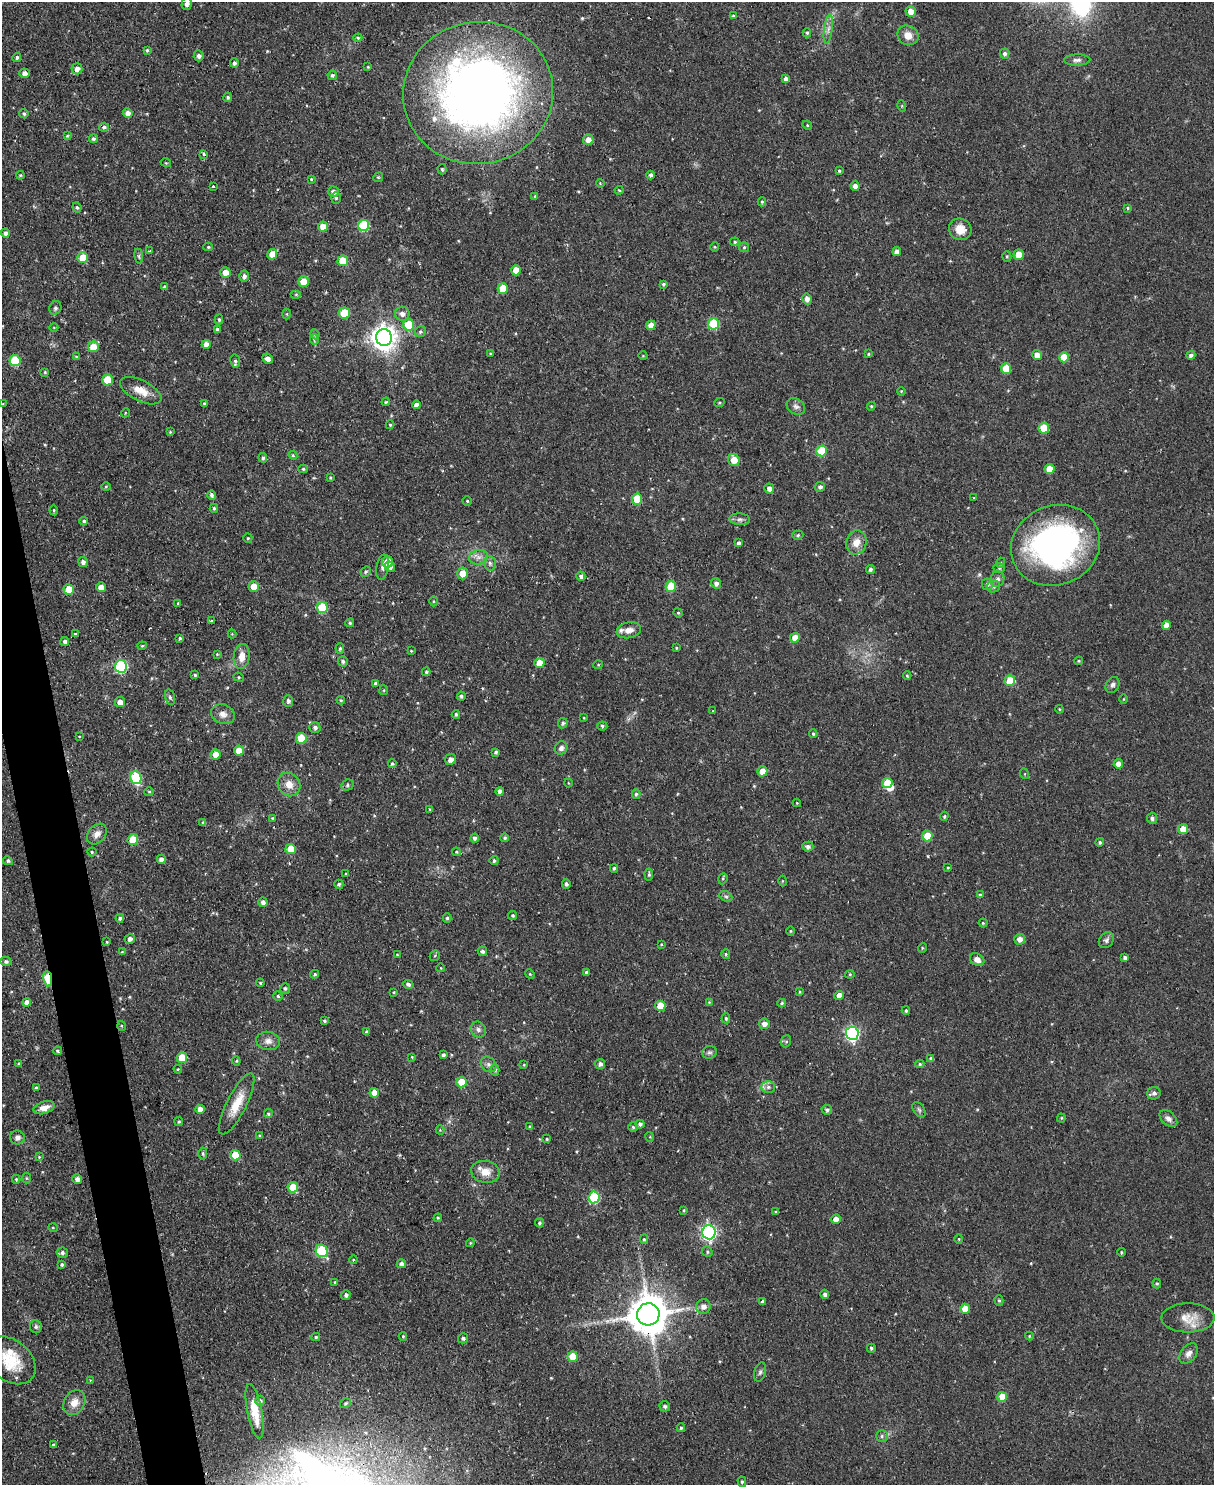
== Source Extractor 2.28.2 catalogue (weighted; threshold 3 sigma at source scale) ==
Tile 7 of 4 x 3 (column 3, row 2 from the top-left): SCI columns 2430-3641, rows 1621-3103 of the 4854 x 4838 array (HDU 1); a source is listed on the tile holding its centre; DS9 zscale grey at full resolution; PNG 1216 x 1487 px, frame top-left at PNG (2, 2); each listed source drawn as its Kron ellipse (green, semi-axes under 4 px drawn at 4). Shown black and unused: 3% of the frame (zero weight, under 2 of 3 exposures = <1% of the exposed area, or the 3 px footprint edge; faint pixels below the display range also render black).
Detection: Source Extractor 2.28.2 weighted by HDU 2 'WHT'; one run over the whole footprint, this tile lists its part. Background 0.123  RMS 0.0083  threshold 0.0374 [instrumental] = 3 sigma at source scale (4.5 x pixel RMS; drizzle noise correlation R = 1.50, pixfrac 1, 0.05/0.05 arcsec/px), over >= 5 px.
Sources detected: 399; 1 inside a brighter object's white glare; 1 cosmic-ray / hot-pixel residue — neither listed nor drawn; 5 inside a brighter listed object's ellipse — not listed separately; the other 392 listed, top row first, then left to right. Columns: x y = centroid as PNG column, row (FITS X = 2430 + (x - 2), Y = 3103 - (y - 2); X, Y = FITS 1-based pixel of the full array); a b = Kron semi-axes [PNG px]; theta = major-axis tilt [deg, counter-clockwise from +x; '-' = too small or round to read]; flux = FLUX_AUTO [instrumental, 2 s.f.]
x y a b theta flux
187 4 6 5 - 3.3
911 11 5 5 - 7
733 16 4 3 - 0.92
828 29 15 4 82 4
807 33 4 4 - 1.1
908 35 11 9 -30 8.4
358 38 4 4 - 1.1
147 50 4 3 - 1.3
1005 54 5 4 - 2.2
199 56 5 5 - 2.5
17 57 5 4 - 1.5
1077 60 13 5 1 2.9
234 63 4 4 - 2.1
368 67 4 4 - 0.82
77 69 5 5 - 3.8
25 73 5 4 - 3.8
332 75 5 4 - 1.8
786 79 4 4 - 3.7
478 93 75 71 12 600
228 97 5 4 - 1.4
902 106 6 3 -73 0.8
128 113 5 4 - 4.7
24 114 5 4 - 1.3
807 125 5 4 - 0.83
104 127 5 4 - 1.6
67 136 4 3 - 0.84
93 139 4 4 - 1.5
588 140 5 5 - 5.8
204 154 3 3 - 2.4
166 163 5 3 - 0.7
442 169 5 4 - 1.2
839 171 3 3 - 1.1
20 175 4 3 - 0.83
651 175 4 3 - 2.4
378 177 5 4 - 1.2
311 179 4 4 - 0.77
600 183 4 3 - 0.74
213 186 3 3 - 1.2
855 186 5 4 - 3.7
619 190 4 4 - 0.95
333 192 5 5 - 4.6
535 196 4 3 - 0.8
336 198 6 5 - 1.5
762 202 4 4 - 1.1
77 207 5 3 - 1.2
1128 208 4 4 - 0.92
364 225 6 5 - 54
323 227 5 5 - 8.5
960 229 11 10 - 9.6
5 233 4 4 - 2.7
735 242 5 4 - 1.1
208 247 4 4 - 1.1
714 247 5 3 - 0.83
744 247 5 4 - 1.1
150 251 3 3 - 0.9
897 252 4 4 - 3.6
272 254 5 5 - 10
1019 255 5 5 - 12
139 256 7 4 -82 1.5
1007 256 5 4 - 1
83 258 5 5 - 18
343 261 5 5 - 21
516 270 5 5 - 10
225 272 5 5 - 7.3
244 276 5 5 - 2.8
303 281 5 5 - 11
663 284 4 3 - 1.2
165 287 4 4 - 1.9
503 288 5 5 - 18
296 294 5 3 - 0.88
807 299 5 4 - 3.4
55 308 7 6 - 2
344 313 6 5 - 24
287 314 5 3 - 0.84
402 314 7 7 - 4
219 319 5 4 - 1.4
713 324 6 5 - 43
408 325 6 5 - 21
651 325 5 4 - 6.3
54 327 4 3 - 0.62
217 329 4 4 - 2.3
420 332 6 5 - 1.5
315 334 5 4 - 1.3
384 338 8 8 - 770
314 340 5 4 - 1.3
206 344 4 4 - 4.4
93 347 5 5 - 14
490 354 3 2 - 0.8
868 354 4 3 - 1.1
1037 355 5 5 - 6
1191 355 4 4 - 2.2
643 356 4 3 - 0.63
76 357 4 3 - 0.92
1064 357 5 5 - 17
268 358 5 4 - 3.8
15 361 5 5 - 38
235 361 7 5 -78 1.9
1006 368 5 5 - 22
45 372 3 3 - 0.97
107 380 5 5 - 25
141 391 22 10 -26 12
901 391 4 3 - 0.71
386 402 4 3 - 0.94
204 403 4 4 - 1.1
719 403 5 3 - 0.88
3 404 3 2 - 0.51
416 405 4 4 - 3.2
796 406 10 7 -33 3.2
871 406 4 4 - 0.96
125 413 5 3 - 0.66
390 425 4 3 - 1.1
1044 428 5 5 - 26
170 432 3 3 - 0.94
821 451 5 5 - 29
293 455 4 4 - 1
263 458 5 4 - 1.6
734 460 6 5 - 11
303 469 4 4 - 1.1
1049 469 5 5 - 13
330 478 4 3 - 0.96
106 487 4 4 - 0.95
820 487 5 5 - 2.4
769 488 5 5 - 4.3
212 495 5 4 - 2.1
974 498 3 2 - 0.49
637 499 5 5 - 28
467 501 4 4 - 1.1
214 508 4 4 - 1.3
54 510 5 3 - 1
740 519 10 6 -4 2.7
84 521 4 4 - 1.3
798 535 6 4 16 1.3
248 538 5 4 - 0.95
856 542 12 10 75 8.3
738 543 4 3 - 2.1
1056 545 45 39 22 240
478 557 9 7 14 4.2
83 562 5 5 - 3
388 562 5 5 - 12
490 563 7 6 - 2.4
1001 563 5 4 - 1.2
383 567 13 6 81 3.3
390 567 5 5 - 2.8
999 568 6 5 - 1.5
870 569 5 4 - 2.4
366 572 5 4 - 1.3
463 573 6 5 - 11
581 576 4 4 - 1.8
997 579 8 7 - 2.8
716 583 5 5 - 2.7
987 584 6 5 - 2.2
254 586 5 5 - 11
671 586 5 5 - 24
993 586 7 6 - 1.8
101 587 5 5 - 6.9
69 589 5 5 - 16
433 601 5 3 - 0.9
178 603 4 4 - 0.88
322 608 5 5 - 41
678 613 5 4 - 0.96
211 621 3 3 - 1.3
350 623 4 4 - 1.4
1166 625 4 4 - 5.1
629 630 12 8 10 6
75 634 4 4 - 0.93
232 634 4 4 - 0.79
180 638 4 3 - 1.2
795 638 5 5 - 9.8
65 642 4 4 - 2.4
142 646 4 4 - 0.94
340 648 5 4 - 1.5
676 648 3 3 - 0.8
411 651 4 3 - 0.78
217 654 4 3 - 0.77
242 656 13 8 82 8.3
343 661 5 5 - 2
1079 661 4 3 - 0.91
539 663 5 5 - 12
598 665 5 3 - 0.67
121 666 6 6 - 88
426 672 4 3 - 1.3
195 675 4 4 - 1.3
907 676 4 3 - 0.9
239 677 5 4 - 1.1
1010 681 5 5 - 22
375 683 4 4 - 2.1
1113 685 8 6 57 2.5
384 690 5 4 - 0.96
461 696 4 4 - 2
170 697 8 5 -75 1.8
1124 699 4 3 - 0.64
341 700 4 3 - 0.91
288 701 6 5 - 2.2
120 702 5 5 - 6.3
1059 709 4 3 - 0.71
713 711 3 3 - 0.58
223 714 12 9 -21 5.8
456 714 4 3 - 1.2
584 718 4 4 - 0.79
563 723 5 4 - 1.7
602 726 5 4 - 1.4
315 727 5 5 - 2.8
813 734 4 3 - 1
79 736 3 2 - 0.51
301 738 5 5 - 21
561 748 7 6 - 3.1
239 750 5 5 - 9.5
496 752 4 4 - 1.5
215 754 5 5 - 7.8
450 759 6 5 - 3.9
392 764 4 4 - 1.3
1118 764 5 4 - 5.3
762 771 5 5 - 7.1
1025 774 5 3 - 0.75
136 778 6 5 - 52
568 783 4 3 - 0.63
887 783 5 5 - 20
289 784 12 10 -52 9.1
347 785 6 5 - 1.7
500 791 4 4 - 3
149 792 5 4 - 1
636 794 5 4 - 1.5
797 803 4 4 - 0.73
430 809 4 3 - 0.73
944 816 4 3 - 1.1
272 818 3 3 - 0.79
1152 818 6 5 - 1.9
203 823 4 3 - 1.9
1183 829 5 5 - 12
97 834 11 8 49 5.6
927 836 5 5 - 22
475 838 4 4 - 1.9
505 838 4 3 - 1.5
133 840 5 5 - 21
1100 842 4 4 - 1.6
808 846 5 5 - 2.6
291 849 5 5 - 17
92 852 4 4 - 1.1
456 852 4 4 - 0.92
161 859 4 4 - 4
8 861 5 4 - 1.7
494 861 4 4 - 1.7
614 868 4 3 - 1.6
948 868 4 3 - 0.89
346 874 4 3 - 0.68
649 874 6 4 -84 1.3
723 879 6 4 70 1.1
782 881 5 3 - 0.75
339 884 5 4 - 1.7
566 884 4 3 - 2.1
980 895 4 4 - 1.1
726 896 7 5 -27 1.6
263 902 4 4 - 2.9
513 915 4 4 - 1.5
120 918 4 3 - 1.9
447 918 4 4 - 1.4
983 923 4 4 - 1.1
790 931 5 3 - 0.85
130 939 5 5 - 2.9
1020 939 5 5 - 4.6
1106 940 9 7 52 2.5
107 942 3 3 - 0.73
661 944 4 3 - 0.84
922 948 5 3 - 0.74
482 951 5 4 - 2.3
122 952 4 4 - 0.68
726 954 5 4 - 1
397 955 4 2 - 0.57
435 956 5 4 - 1.1
1125 958 4 4 - 2.5
977 960 7 6 - 4.6
6 961 5 4 - 1.9
441 968 4 3 - 0.52
586 972 3 3 - 1.5
315 974 4 3 - 1.2
530 974 5 4 - 0.95
850 974 4 4 - 0.87
48 979 8 4 -81 45
260 983 4 3 - 0.9
408 984 5 4 - 1.8
285 988 5 5 - 1.5
394 992 3 3 - 0.77
799 992 4 3 - 0.96
839 995 5 4 - 6.7
278 996 5 4 - 1.3
27 1002 4 4 - 4.9
709 1002 4 4 - 0.72
782 1003 4 3 - 1.1
660 1006 5 5 - 22
906 1011 4 3 - 1.2
726 1018 5 4 - 1.4
324 1021 4 4 - 1.4
764 1024 5 5 - 4.6
122 1026 5 3 - 0.95
478 1030 8 7 - 3
367 1032 4 3 - 1.8
852 1033 7 6 - 170
268 1041 12 9 -11 5.1
786 1041 6 5 - 1.4
57 1051 4 4 - 1.2
709 1052 7 6 - 2
443 1055 4 3 - 2
412 1057 4 3 - 0.78
182 1058 5 5 - 20
931 1059 4 4 - 2.6
236 1061 4 4 - 0.89
19 1064 4 4 - 1.1
488 1064 9 6 -46 2.8
600 1064 5 5 - 2.6
920 1064 4 4 - 1.4
524 1065 4 3 - 0.63
178 1069 4 4 - 0.9
495 1070 5 4 - 1.7
461 1082 5 5 - 18
768 1087 7 6 - 2.6
36 1088 4 3 - 1.7
374 1093 5 4 - 8.9
1154 1093 7 6 - 2.4
237 1104 34 10 63 17
44 1108 11 6 17 7
200 1109 4 4 - 5.9
827 1110 5 4 - 1.9
919 1110 8 5 -54 1.8
268 1114 4 4 - 1.3
1061 1118 4 4 - 0.87
1168 1119 10 6 -42 3.8
179 1121 4 4 - 1.3
640 1124 4 4 - 2
530 1127 4 4 - 1
633 1127 4 4 - 1.2
440 1130 4 4 - 0.89
259 1135 3 3 - 0.78
17 1137 7 7 - 3.5
650 1137 5 3 - 0.73
547 1139 4 3 - 1.1
203 1153 6 4 -88 1.5
235 1155 5 5 - 20
39 1157 3 3 - 0.84
485 1172 14 11 -10 9.7
26 1178 5 3 - 0.81
16 1179 4 3 - 1
77 1179 5 4 - 3.7
293 1187 5 5 - 21
594 1197 6 5 - 63
684 1210 4 3 - 0.81
776 1212 3 3 - 1.1
438 1218 4 4 - 1.1
836 1219 5 4 - 6.1
539 1223 4 4 - 1.6
53 1228 5 3 - 0.66
709 1232 7 6 - 220
644 1239 4 4 - 1.1
959 1239 4 4 - 0.79
470 1243 4 3 - 0.82
322 1251 6 5 - 55
707 1252 6 5 - 1.3
1121 1252 4 3 - 0.73
62 1253 6 5 - 2.2
353 1260 4 3 - 0.73
401 1264 4 4 - 2.9
62 1265 4 3 - 1.7
335 1282 4 3 - 1
1157 1283 5 4 - 1.3
825 1294 4 4 - 2.5
346 1295 5 4 - 2.1
999 1301 5 4 - 1.3
763 1302 4 3 - 2
703 1306 7 7 - 5
965 1309 5 5 - 11
648 1314 11 11 - 2700
1188 1318 26 14 0 14
36 1327 6 6 - 1.8
403 1336 4 3 - 1.1
1029 1336 4 4 - 0.93
316 1337 4 4 - 1.3
463 1338 5 5 - 1.7
871 1348 4 4 - 1.2
1189 1353 11 7 53 4.6
573 1357 5 5 - 17
10 1360 28 20 -40 28
760 1372 10 5 74 2.3
90 1380 4 4 - 0.66
1002 1397 5 5 - 15
260 1401 5 5 - 2.4
74 1403 13 10 59 8.2
346 1403 6 4 33 1.3
665 1406 5 5 - 2
255 1411 28 7 -79 16
681 1428 4 3 - 1.3
882 1436 6 6 - 1.7
53 1445 4 3 - 2
742 1482 5 4 - 1.3
Overlapping masked pixels (flux is a lower limit): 3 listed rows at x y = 478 93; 48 979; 648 1314
Isophote crosses this tile's border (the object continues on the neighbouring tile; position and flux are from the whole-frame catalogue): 2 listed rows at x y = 187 4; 10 1360